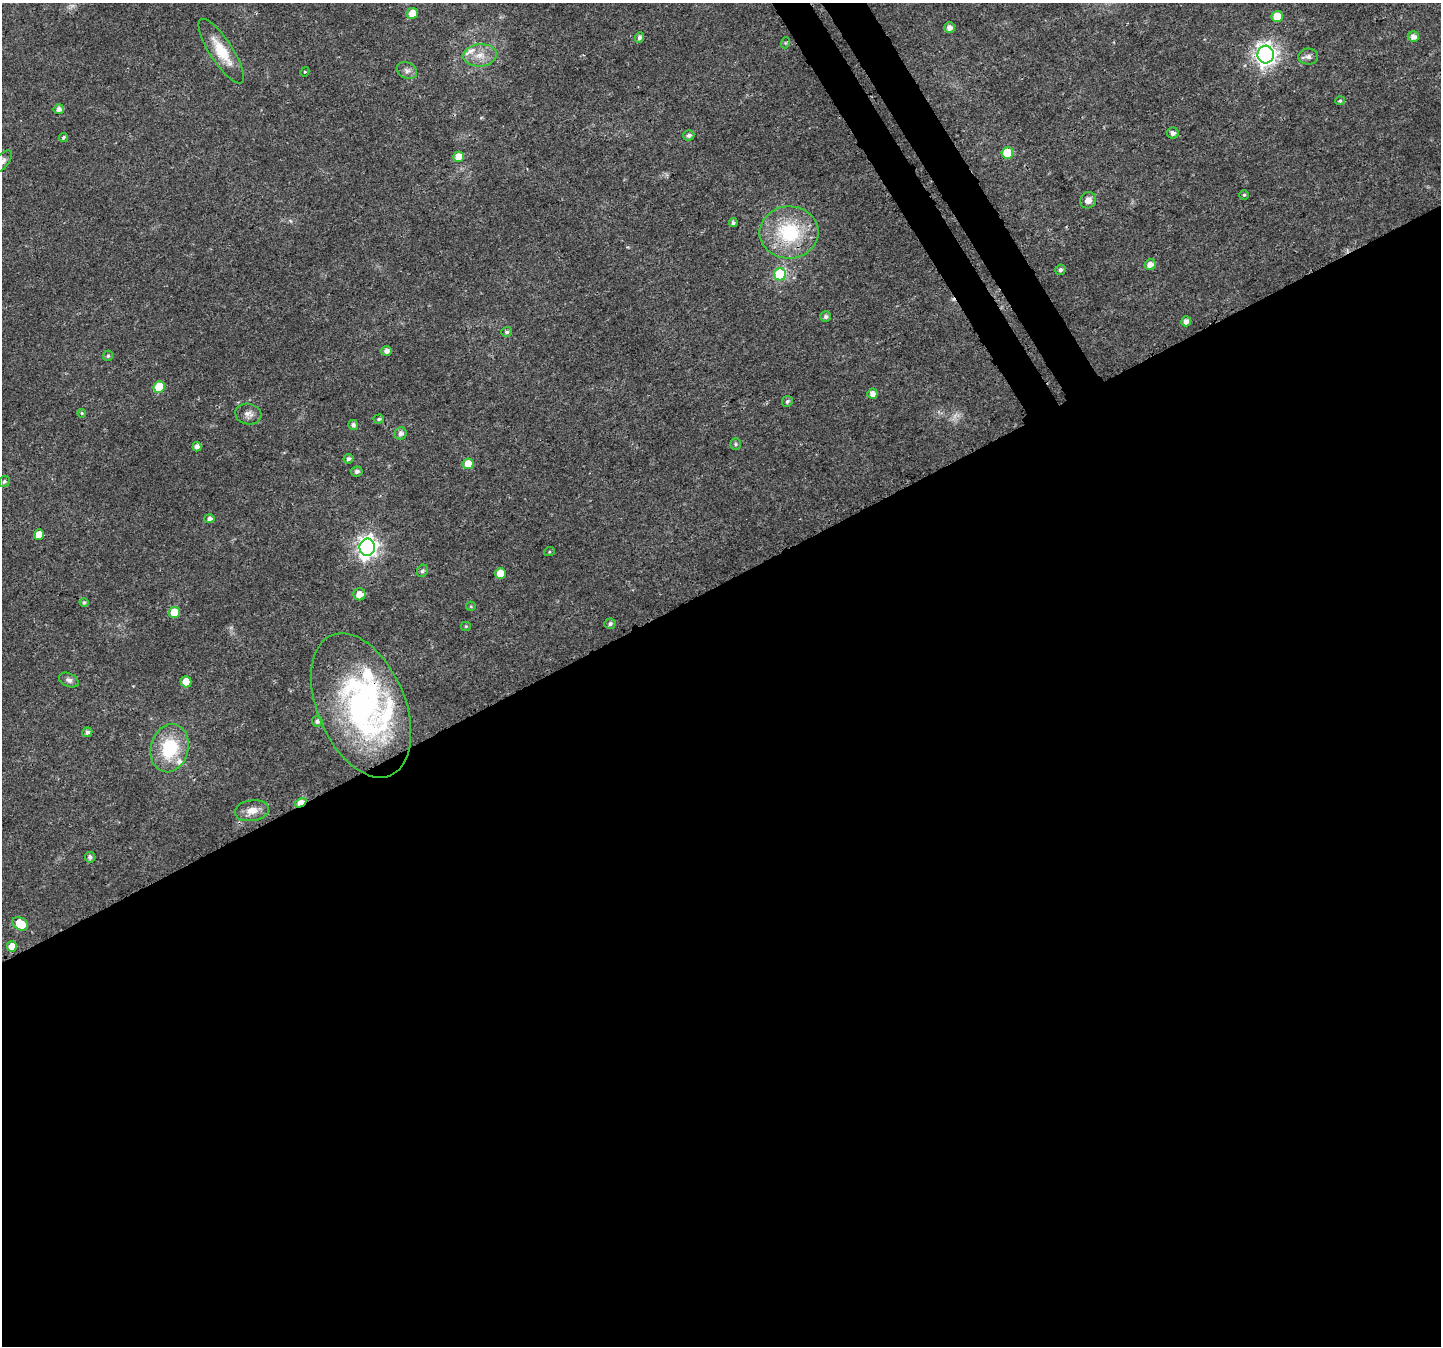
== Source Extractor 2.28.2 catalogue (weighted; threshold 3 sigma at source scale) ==
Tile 15 of 4 x 4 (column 3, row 4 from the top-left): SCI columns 2950-4388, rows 231-1574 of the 5896 x 5790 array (HDU 1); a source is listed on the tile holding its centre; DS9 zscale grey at full resolution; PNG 1443 x 1348 px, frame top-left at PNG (2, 3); each listed source drawn as its Kron ellipse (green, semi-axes under 4 px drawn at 4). Shown black and unused: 58% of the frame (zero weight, under 3 of 4 exposures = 6% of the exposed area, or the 3 px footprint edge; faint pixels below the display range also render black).
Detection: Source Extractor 2.28.2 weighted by HDU 2 'WHT'; one run over the whole footprint, this tile lists its part. Background 0.0134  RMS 0.0028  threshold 0.0125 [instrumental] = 3 sigma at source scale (4.5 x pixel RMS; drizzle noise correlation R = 1.50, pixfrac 1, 0.0396/0.0396 arcsec/px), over >= 5 px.
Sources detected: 77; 1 too faint to see at this stretch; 1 inside a brighter object's white glare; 1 cosmic-ray / hot-pixel residue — neither listed nor drawn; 5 inside a brighter listed object's ellipse — not listed separately; the other 69 listed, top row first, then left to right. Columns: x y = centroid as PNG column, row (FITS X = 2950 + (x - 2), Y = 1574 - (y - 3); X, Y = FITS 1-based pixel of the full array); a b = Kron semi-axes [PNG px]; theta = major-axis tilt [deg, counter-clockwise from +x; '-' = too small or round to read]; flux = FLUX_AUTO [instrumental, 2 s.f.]
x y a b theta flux
412 13 5 5 - 3.7
1277 16 5 5 - 5.7
950 28 5 5 - 1.4
639 37 5 4 - 0.84
1413 37 5 5 - 1.5
785 43 5 3 - 0.28
221 51 38 11 -57 8.1
1266 54 9 8 - 160
480 55 17 11 5 3.7
1308 56 9 8 - 1.1
407 71 10 8 -28 1.2
305 72 5 4 - 0.27
1340 101 5 4 - 0.35
59 109 5 5 - 1.2
1173 133 6 5 - 1.1
689 135 5 5 - 0.86
63 137 5 4 - 0.55
1007 153 6 5 - 7.1
458 157 5 5 - 3.6
2 161 13 6 51 1.3
1244 195 5 4 - 0.41
1088 200 8 8 - 1.9
733 223 4 4 - 0.59
789 232 29 26 1 20
1150 264 6 5 - 1.8
1061 270 5 5 - 0.75
780 274 6 6 - 21
826 317 5 5 - 0.74
1186 321 5 5 - 1.5
507 332 5 5 - 0.62
386 351 5 5 - 1.4
108 356 5 5 - 0.47
159 387 6 5 - 8.1
872 394 5 5 - 1.9
787 401 6 5 - 0.68
82 413 4 4 - 0.31
248 414 13 10 -10 1.7
379 419 5 4 - 0.49
353 425 5 5 - 0.86
401 433 6 6 - 1
736 444 6 5 - 0.48
197 447 5 4 - 1.3
348 459 5 5 - 0.64
468 464 5 5 - 4.2
357 471 6 5 - 0.8
4 482 6 5 - 0.58
209 519 5 4 - 0.89
39 535 5 5 - 3.2
367 547 8 7 - 150
549 552 5 3 - 0.28
422 571 6 5 - 0.58
500 574 5 5 - 5.4
359 594 6 6 - 2.5
84 602 4 4 - 0.49
471 606 5 4 - 0.34
174 612 5 5 - 5.9
610 624 6 5 - 0.73
466 626 5 4 - 0.33
69 680 10 6 -25 1
186 682 5 5 - 4.7
361 705 76 43 -67 64
317 721 5 5 - 0.96
87 732 5 5 - 0.91
170 748 24 18 75 14
301 803 6 4 31 5.9
252 811 17 10 8 2.9
90 857 5 5 - 0.83
20 924 8 6 -31 6.7
12 946 5 5 - 4
Overlapping masked pixels (flux is a lower limit): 2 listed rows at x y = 361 705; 301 803
Isophote crosses this tile's border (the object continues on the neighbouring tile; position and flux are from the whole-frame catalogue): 1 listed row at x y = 2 161